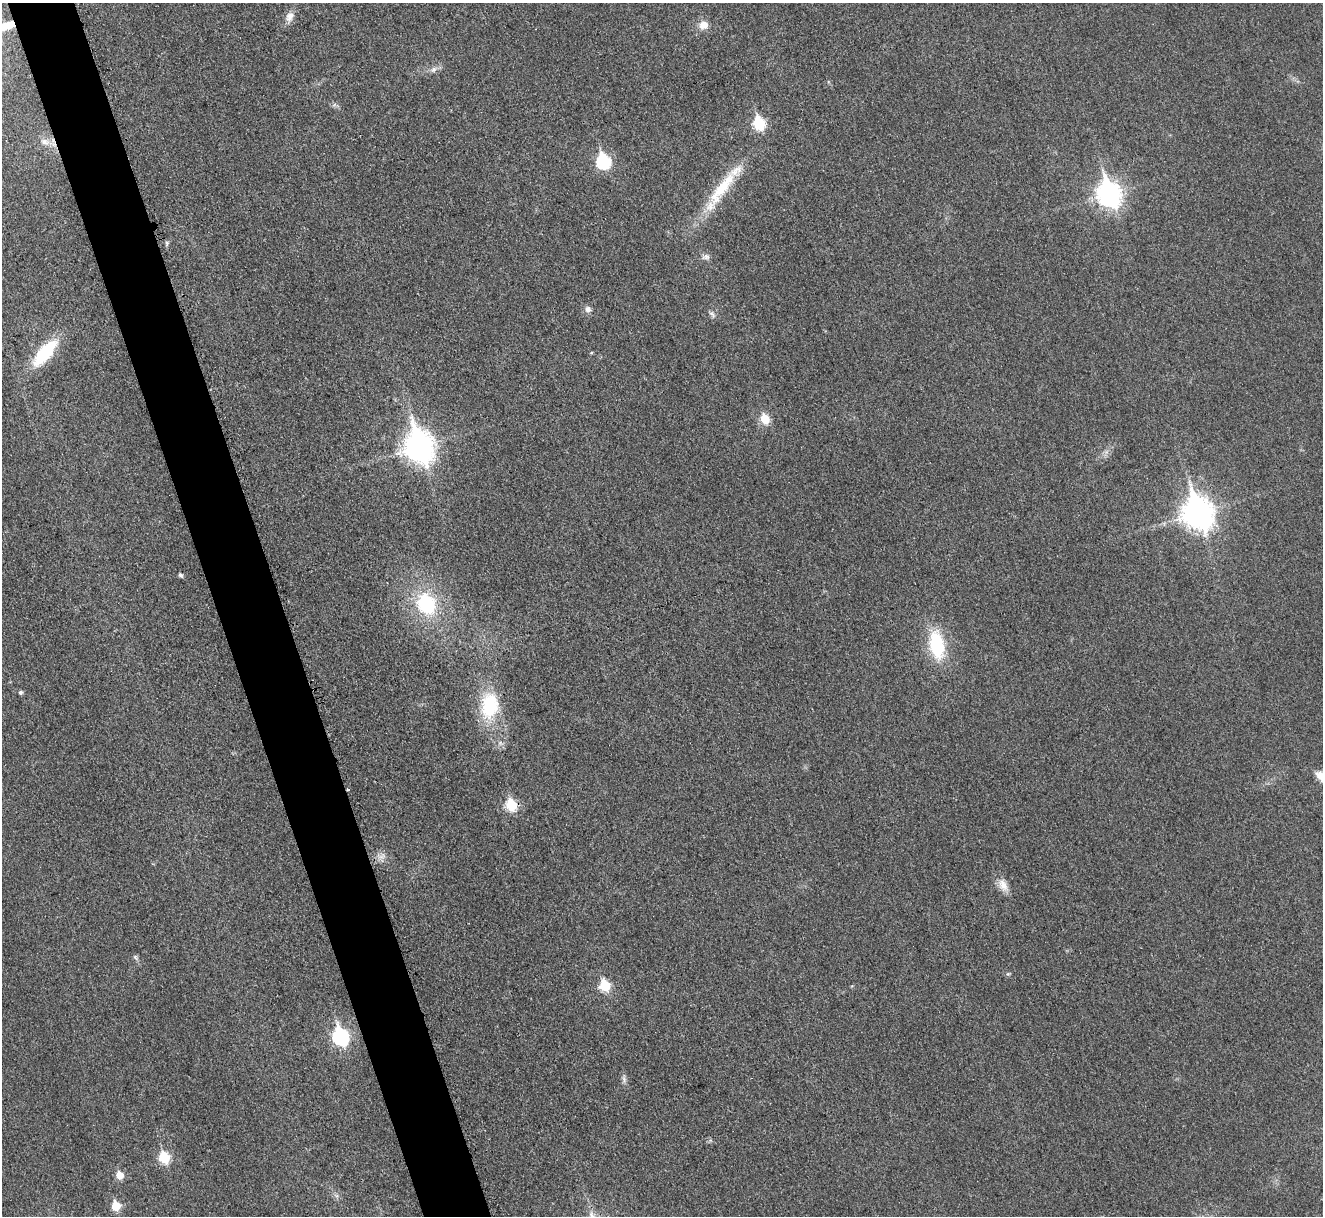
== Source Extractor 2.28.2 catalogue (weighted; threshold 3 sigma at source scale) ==
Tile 11 of 4 x 4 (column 3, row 3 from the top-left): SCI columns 2649-3969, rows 1369-2582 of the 5308 x 5290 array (HDU 1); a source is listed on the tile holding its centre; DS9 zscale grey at full resolution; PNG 1325 x 1218 px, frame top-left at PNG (2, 3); no overlay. Shown black and unused: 5% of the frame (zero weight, under 3 of 4 exposures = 1% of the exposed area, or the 3 px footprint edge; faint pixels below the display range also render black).
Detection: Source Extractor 2.28.2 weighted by HDU 2 'WHT'; one run over the whole footprint, this tile lists its part. Background 0.0693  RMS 0.0068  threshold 0.0307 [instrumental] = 3 sigma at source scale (4.5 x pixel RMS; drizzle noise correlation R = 1.50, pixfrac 1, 0.05/0.05 arcsec/px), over >= 5 px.
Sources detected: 35; all 35 listed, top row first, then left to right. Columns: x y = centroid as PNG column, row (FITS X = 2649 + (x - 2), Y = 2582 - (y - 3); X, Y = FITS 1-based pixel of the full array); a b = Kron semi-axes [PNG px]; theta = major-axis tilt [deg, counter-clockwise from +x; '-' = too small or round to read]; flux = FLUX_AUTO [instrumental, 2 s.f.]
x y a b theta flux
289 16 14 9 62 5.2
704 25 10 9 - 6.7
434 69 9 6 59 2.4
759 124 7 6 - 56
44 142 11 8 -17 4.5
603 161 8 7 - 97
722 188 63 15 54 35
1109 194 11 8 -69 500
167 243 6 5 - 1.2
706 257 11 7 9 2.8
588 309 9 8 - 2.8
712 314 10 4 -45 1.8
45 353 36 13 49 37
591 353 5 3 - 0.65
765 419 6 6 - 24
419 447 13 10 -72 780
1198 513 12 10 -70 920
180 575 5 4 - 1.8
426 604 21 17 -60 48
937 645 27 14 -79 44
20 692 5 4 - 1.6
490 706 34 21 83 38
1321 776 16 9 -44 7.6
348 790 4 3 - 0.92
511 805 7 6 - 43
382 856 11 7 35 3.8
1003 885 17 10 -60 7
135 957 7 5 -47 1.3
1008 974 5 5 - 1
605 985 7 6 - 35
340 1037 9 7 -70 150
624 1079 10 4 -85 2
164 1158 6 6 - 39
120 1175 6 6 - 11
116 1206 6 6 - 22
Overlapping masked pixels (flux is a lower limit): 1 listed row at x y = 348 790
Isophote crosses this tile's border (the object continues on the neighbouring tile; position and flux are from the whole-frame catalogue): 1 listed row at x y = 1321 776